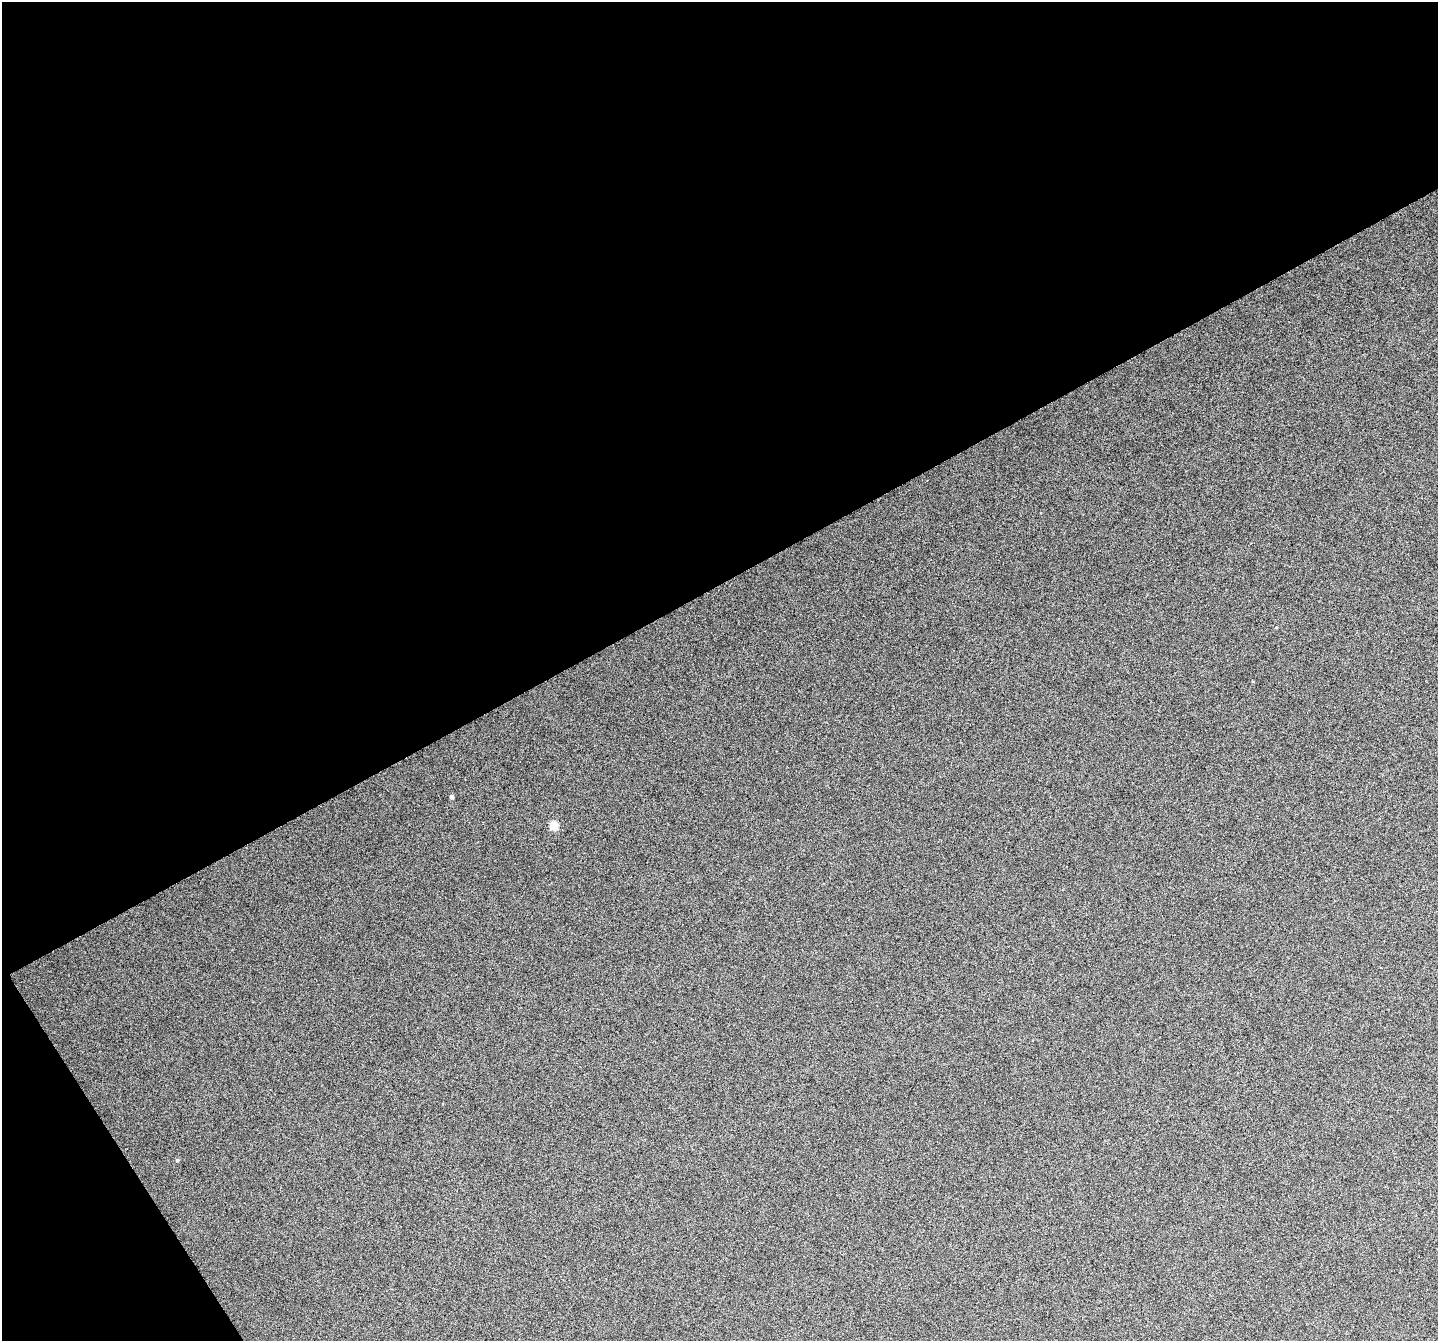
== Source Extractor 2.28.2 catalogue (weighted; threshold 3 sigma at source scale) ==
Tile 1 of 2 x 2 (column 1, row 1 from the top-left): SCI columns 3-1438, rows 1466-2804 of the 2922 x 2922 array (HDU 1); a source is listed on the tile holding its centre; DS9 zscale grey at full resolution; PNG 1440 x 1343 px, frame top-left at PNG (2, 2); no overlay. Shown black and unused: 46% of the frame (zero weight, under 4 of 8 exposures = <1% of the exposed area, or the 3 px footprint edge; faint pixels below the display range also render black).
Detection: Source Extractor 2.28.2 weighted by HDU 2 'WHT'; one run over the whole footprint, this tile lists its part. Background 0.109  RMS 0.31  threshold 1.25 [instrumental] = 3 sigma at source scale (4.09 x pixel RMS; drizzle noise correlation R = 1.36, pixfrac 0.8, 0.05/0.05 arcsec/px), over >= 5 px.
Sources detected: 3; all 3 listed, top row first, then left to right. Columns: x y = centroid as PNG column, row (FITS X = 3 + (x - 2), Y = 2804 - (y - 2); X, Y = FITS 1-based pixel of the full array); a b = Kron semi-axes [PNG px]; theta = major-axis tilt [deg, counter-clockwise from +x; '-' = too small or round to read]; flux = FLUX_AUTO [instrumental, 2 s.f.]
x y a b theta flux
452 797 4 3 - 93
554 826 5 5 - 1000
177 1160 4 4 - 43